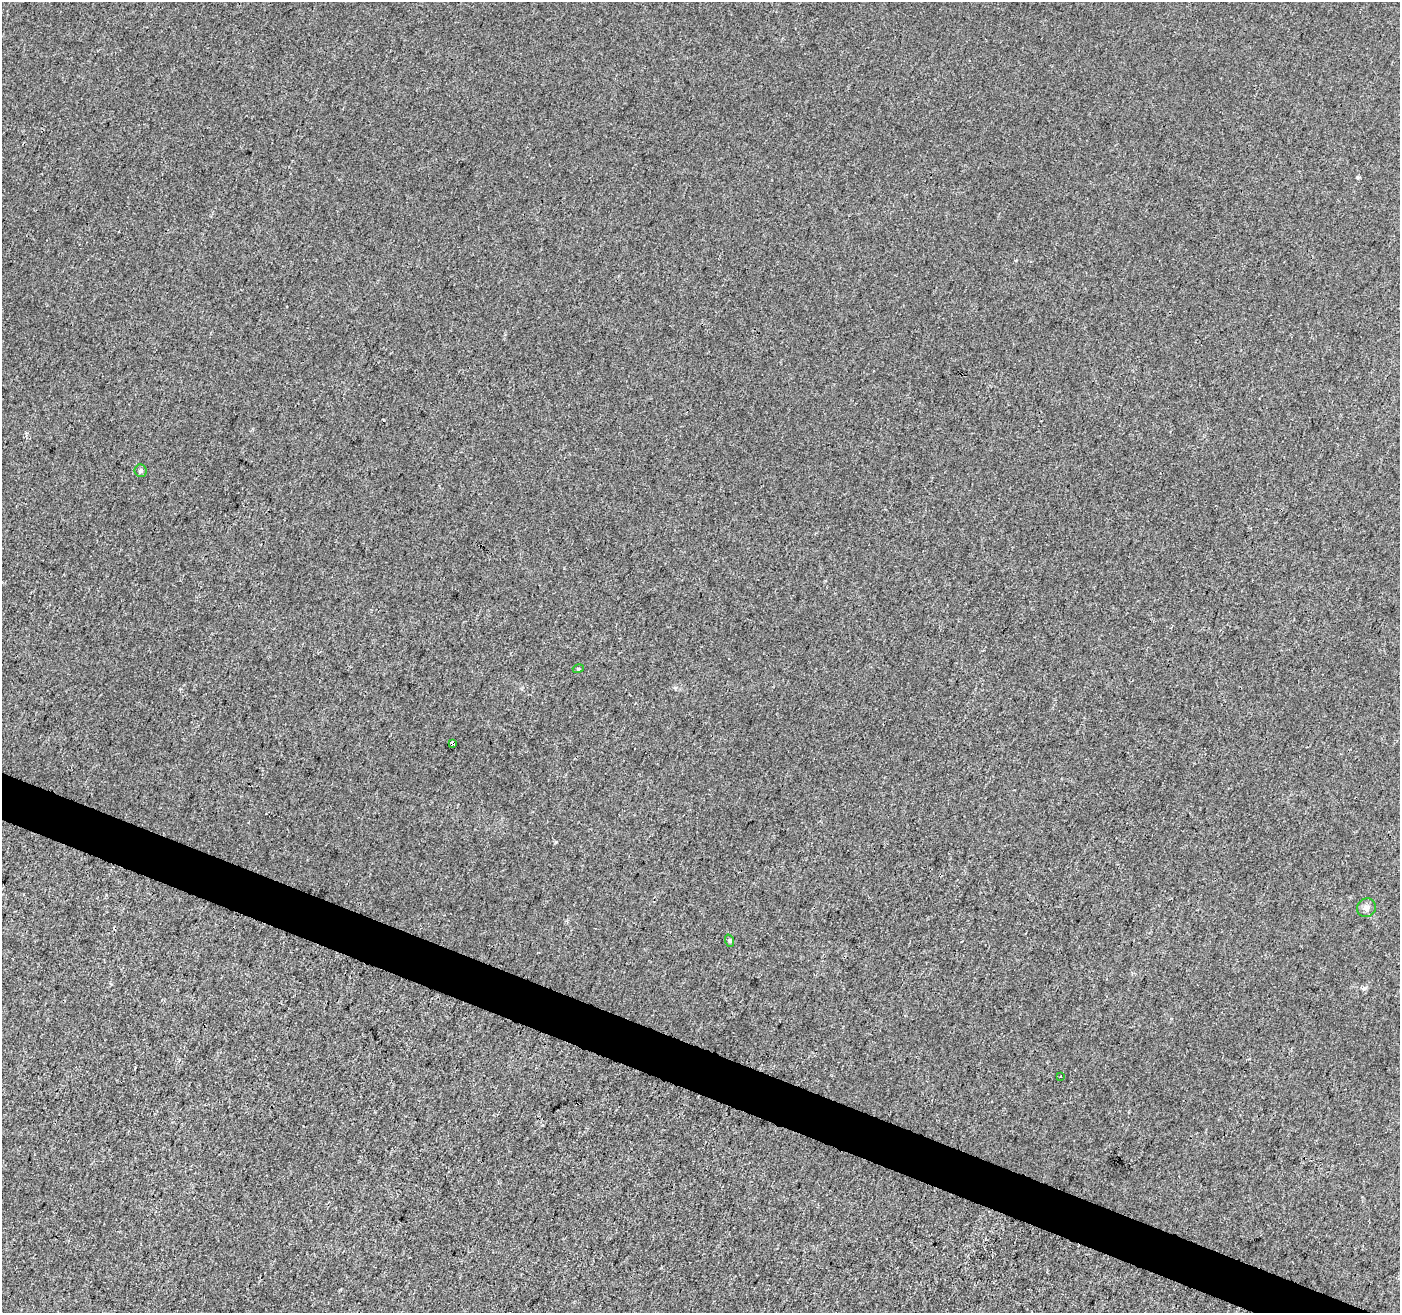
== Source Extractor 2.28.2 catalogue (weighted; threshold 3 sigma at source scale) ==
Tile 6 of 4 x 4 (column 2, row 2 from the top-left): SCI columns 1410-2807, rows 2898-4208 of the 5605 x 5730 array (HDU 1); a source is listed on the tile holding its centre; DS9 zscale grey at full resolution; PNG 1402 x 1315 px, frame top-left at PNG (2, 2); each listed source drawn as its Kron ellipse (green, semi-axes under 4 px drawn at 4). Shown black and unused: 3% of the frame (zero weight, under 3 of 4 exposures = <1% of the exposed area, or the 3 px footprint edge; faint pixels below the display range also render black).
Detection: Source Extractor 2.28.2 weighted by HDU 2 'WHT'; one run over the whole footprint, this tile lists its part. Background 6.74e-04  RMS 0.0028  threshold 0.0126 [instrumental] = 3 sigma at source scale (4.5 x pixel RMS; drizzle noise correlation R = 1.50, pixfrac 1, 0.0396/0.0396 arcsec/px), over >= 5 px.
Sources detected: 6; all 6 listed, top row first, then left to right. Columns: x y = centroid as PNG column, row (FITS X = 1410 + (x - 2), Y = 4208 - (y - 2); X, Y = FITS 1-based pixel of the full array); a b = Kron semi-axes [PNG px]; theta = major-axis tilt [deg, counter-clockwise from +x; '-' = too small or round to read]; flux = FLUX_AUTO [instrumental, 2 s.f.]
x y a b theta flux
140 471 6 6 - 0.55
578 669 5 3 - 0.29
452 743 4 4 - 4.4
1366 908 10 9 - 1.3
730 941 6 4 -72 0.38
1061 1076 3 3 - 0.93
Overlapping masked pixels (flux is a lower limit): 1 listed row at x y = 452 743